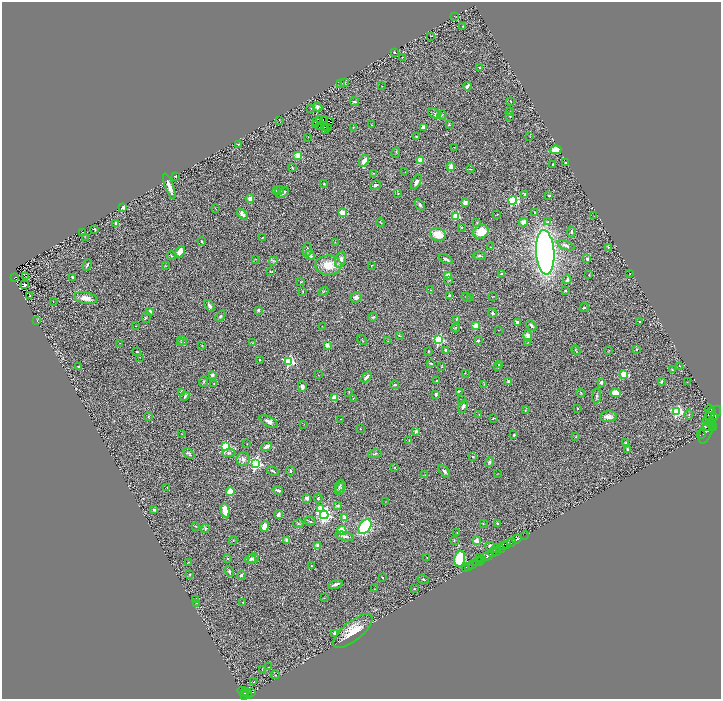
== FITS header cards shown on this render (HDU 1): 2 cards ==
NAXIS1  =                 1438
NAXIS2  =                 1393

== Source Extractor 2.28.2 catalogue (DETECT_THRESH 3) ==
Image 1438 x 1393 px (HDU 1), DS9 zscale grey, zoomed out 1/2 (1 PNG px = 2 x 2 image px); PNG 723 x 701 px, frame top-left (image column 2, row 1393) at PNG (2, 2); each listed source drawn as its Kron ellipse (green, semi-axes under 4 px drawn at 4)
Background 0.76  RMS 0.072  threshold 0.217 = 3 sigma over >= 5 px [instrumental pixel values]
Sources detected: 360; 33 cannot appear on this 1/2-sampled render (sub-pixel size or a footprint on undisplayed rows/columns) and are neither listed nor drawn; the other 327 listed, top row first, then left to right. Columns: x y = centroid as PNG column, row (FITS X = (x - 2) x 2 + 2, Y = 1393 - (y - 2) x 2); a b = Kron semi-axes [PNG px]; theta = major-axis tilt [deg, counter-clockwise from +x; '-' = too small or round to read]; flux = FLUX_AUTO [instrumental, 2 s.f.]
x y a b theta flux
454 16 3 2 - 5.1
463 26 2 2 - 6.7
431 36 2 1 - 4.8
394 52 3 2 - 9.9
402 58 3 3 - 7.7
479 68 4 3 - 11
345 82 4 3 - 11
341 84 3 2 - 8.2
382 86 2 2 - 4.8
467 86 4 2 - 50
511 101 2 1 - 5.8
355 102 4 3 - 22
317 107 5 3 - 62
311 108 3 2 - 7.5
510 112 4 2 - 6.6
434 113 7 4 -26 29
442 115 5 2 - 11
510 116 3 2 - 10
325 119 2 1 - 5.4
279 120 3 1 - 4.9
319 120 3 1 - 31
316 121 2 1 - 17
329 121 2 1 - 2.8
315 124 3 2 - 4.7
372 125 2 1 - 4.9
449 125 3 3 - 13
320 127 2 1 - 6.7
324 127 3 1 - 5.1
353 127 4 2 - 9.2
423 127 4 3 - 120
328 128 2 1 - 13
326 129 2 1 - 8.2
530 136 3 2 - 5.7
308 137 2 1 - 3.8
416 137 2 2 - 11
238 144 2 2 - 14
454 147 2 1 - 4.6
555 150 6 4 7 180
396 153 5 2 - 10
298 155 3 3 - 560
420 160 2 2 - 230
364 161 6 4 59 110
566 163 3 2 - 21
553 164 2 2 - 9.2
292 167 3 2 - 8.4
451 167 4 4 - 96
470 169 4 2 - 11
405 172 3 2 - 4.7
374 173 3 3 - 10
176 176 2 2 - 20
416 182 8 4 58 55
324 184 3 3 - 12
375 185 5 4 - 32
169 186 13 3 -69 100
280 190 4 3 - 19
276 191 3 3 - 15
282 193 7 3 32 58
398 193 2 2 - 6.2
525 195 4 3 - 38
549 196 2 2 - 55
250 199 4 3 - 59
513 201 4 3 - 1000
465 203 3 3 - 87
420 205 6 4 -55 41
123 207 2 2 - 110
215 208 3 1 - 5.6
343 213 3 3 - 490
535 213 3 2 - 12
242 214 6 3 -46 80
497 214 3 2 - 8.3
456 216 3 3 - 630
594 216 2 2 - 4.6
380 222 4 2 - 9.4
524 222 4 4 - 69
548 222 3 3 - 12
116 223 2 2 - 120
477 223 3 2 - 8.8
462 228 3 2 - 5.8
95 229 2 2 - 11
82 232 2 1 - 6.3
481 232 8 6 27 260
571 232 5 3 - 23
438 234 8 6 -21 230
85 237 3 2 - 4.7
263 237 2 2 - 9.1
202 241 4 3 - 16
335 242 3 2 - 7
566 245 9 4 -19 54
490 247 2 2 - 11
608 247 4 3 - 15
307 250 7 3 82 25
180 252 6 4 65 140
545 252 22 9 -86 9100
310 255 5 3 - 55
171 256 4 2 - 13
479 256 6 3 -1 22
256 259 3 2 - 6.4
446 259 7 2 -28 32
587 259 3 2 - 31
341 260 8 5 72 80
273 261 4 3 - 16
87 265 6 2 65 27
328 265 13 9 -1 270
372 265 2 1 - 5.4
166 266 3 2 - 7
270 271 3 2 - 7.4
501 273 2 2 - 11
630 274 2 1 - 6.4
448 275 3 3 - 120
589 275 2 2 - 8.4
26 276 2 1 - 3.2
73 277 3 2 - 17
14 278 3 2 - 110
448 280 4 3 - 8.9
567 280 4 3 - 45
301 282 4 2 - 11
24 285 4 3 - 28
431 290 3 2 - 7.4
565 290 2 2 - 42
303 291 4 3 - 10
324 291 5 3 - 14
29 296 2 1 - 5.5
450 296 3 3 - 35
356 297 5 5 - 49
466 297 5 3 - 10
471 297 2 2 - 21
493 297 3 1 - 5
86 298 12 5 -10 120
53 301 3 1 - 5.4
210 306 6 3 -57 40
584 308 5 3 - 19
258 310 2 2 - 93
150 312 3 3 - 48
492 313 4 3 - 21
220 316 6 3 51 23
146 317 5 2 - 9.7
373 317 5 3 - 20
37 320 2 1 - 3.3
456 320 3 2 - 7.7
639 321 2 2 - 16
517 323 3 3 - 51
135 326 2 1 - 4.6
322 326 2 1 - 4.4
475 326 3 2 - 350
531 326 6 3 -47 31
456 328 4 3 - 12
499 330 3 2 - 3.9
399 335 4 2 - 9
528 336 5 4 - 61
362 340 6 2 -43 10
439 340 3 3 - 1600
478 340 2 2 - 54
182 341 5 3 - 23
388 341 2 1 - 3.9
528 342 3 2 - 6.2
120 343 3 2 - 6.5
181 343 3 2 - 33
253 343 4 2 - 7.4
327 345 2 2 - 190
202 346 2 2 - 5.1
636 349 3 3 - 12
446 350 4 3 - 27
576 350 5 2 - 9.2
609 350 3 2 - 6.1
428 351 3 3 - 12
137 352 2 2 - 54
140 357 2 1 - 4
259 359 2 2 - 16
289 361 3 3 - 1500
431 363 4 1 - 14
499 364 3 2 - 17
442 366 3 2 - 7.9
679 366 3 2 - 6.3
78 367 3 3 - 18
498 367 4 2 - 10
672 370 4 3 - 15
465 373 2 2 - 4.7
624 374 3 3 - 610
212 375 2 2 - 74
318 375 2 1 - 5.4
366 377 6 3 52 48
436 380 2 2 - 11
204 381 5 3 - 19
661 381 4 3 - 18
508 382 3 3 - 48
687 382 3 2 - 5.5
601 383 3 3 - 45
214 384 3 2 - 11
484 384 3 2 - 7.1
394 385 5 3 - 18
302 387 5 4 - 51
459 391 4 3 - 15
181 392 2 2 - 140
349 392 3 2 - 8.7
581 393 4 3 - 12
616 393 5 4 - 180
436 394 3 2 - 28
185 396 5 3 - 23
597 396 7 4 83 27
335 397 3 3 - 440
353 398 2 2 - 5.2
461 400 2 1 - 4.2
463 407 6 4 67 49
577 408 2 2 - 6.9
709 409 4 2 - 190
525 410 4 3 - 13
677 411 4 4 - 1900
711 413 7 1 71 42
689 414 5 3 - 13
479 415 2 2 - 5
712 415 11 5 46 600
149 416 4 3 - 13
608 417 8 5 6 100
493 418 3 1 - 7
715 418 2 1 - 300
340 419 2 2 - 4.2
269 421 10 5 -28 52
711 422 3 2 - 500
304 424 2 1 - 3.4
711 424 2 2 - 640
713 426 3 2 - 710
707 427 3 2 - 480
713 428 3 2 - 650
361 429 2 2 - 5.6
416 431 2 2 - 120
706 431 14 6 67 2800
182 434 2 2 - 8.7
514 435 2 2 - 43
701 435 5 2 - 6.6
576 437 3 2 - 5.2
409 440 3 2 - 8.6
626 443 2 2 - 52
247 444 2 1 - 6.4
226 447 4 4 - 820
266 447 6 3 26 78
628 450 4 3 - 24
229 453 7 4 4 26
189 454 6 3 -41 27
375 454 7 3 10 19
473 457 2 2 - 8.5
243 459 7 6 - 67
489 462 5 4 - 22
256 463 4 4 - 3000
394 467 3 3 - 11
273 471 6 2 -28 21
290 471 4 3 - 23
444 471 7 4 -48 32
498 474 4 2 - 5.4
425 475 4 1 - 4.9
340 486 7 3 67 16
167 487 2 2 - 4
340 489 7 3 58 18
278 490 5 2 - 36
230 492 4 3 - 230
307 498 3 3 - 81
318 498 4 3 - 21
385 502 2 2 - 4.9
337 506 4 3 - 18
320 509 3 3 - 200
154 510 2 2 - 50
225 510 7 3 -79 280
278 515 4 3 - 34
324 515 4 4 - 4600
345 518 3 2 - 270
310 521 5 3 - 17
498 523 3 2 - 16
298 524 5 3 - 17
483 524 2 1 - 6.3
196 526 3 2 - 8.3
265 526 5 4 - 140
365 527 8 5 54 1600
205 529 4 3 - 21
342 530 5 3 - 240
457 532 3 2 - 4.5
525 535 4 1 - 32
345 536 9 4 -12 55
517 539 4 2 - 1000
233 540 4 2 - 9.1
287 540 4 3 - 63
454 540 3 3 - 9
477 541 2 2 - 230
511 542 4 2 - 1300
506 544 4 2 - 140
318 546 3 3 - 95
490 546 5 4 - 35
503 546 3 2 - 310
495 548 5 1 - 97
500 549 4 3 - 250
496 551 3 2 - 180
492 552 4 3 - 600
487 556 6 3 24 1800
480 557 3 1 - 15
253 558 5 5 - 49
427 558 2 2 - 8.6
227 559 2 2 - 14
250 559 5 4 - 30
460 559 8 5 76 720
481 560 2 1 - 81
188 562 2 2 - 6.3
478 562 5 2 - 550
311 565 2 2 - 8.1
473 565 3 2 - 270
469 566 2 1 - 6.9
465 569 2 1 - 31
229 571 5 3 - 28
189 575 4 3 - 11
241 575 5 4 - 22
382 577 3 2 - 8.5
423 579 6 2 -22 15
335 584 7 2 18 44
374 589 2 2 - 4.2
414 589 3 2 - 13
324 598 2 2 - 5.4
196 599 3 2 - 17
243 602 2 2 - 5.8
197 603 3 2 - 12
353 631 24 9 39 310
335 633 4 3 - 32
268 667 2 1 - 6
262 669 3 2 - 5.6
275 675 4 2 - 6.5
253 682 2 2 - 18
243 691 5 2 - 190
244 693 3 1 - 190
247 693 5 2 - 200
251 693 3 1 - 29
244 696 4 2 - 440
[33 sub-pixel or undisplayed-footprint detections neither listed nor drawn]